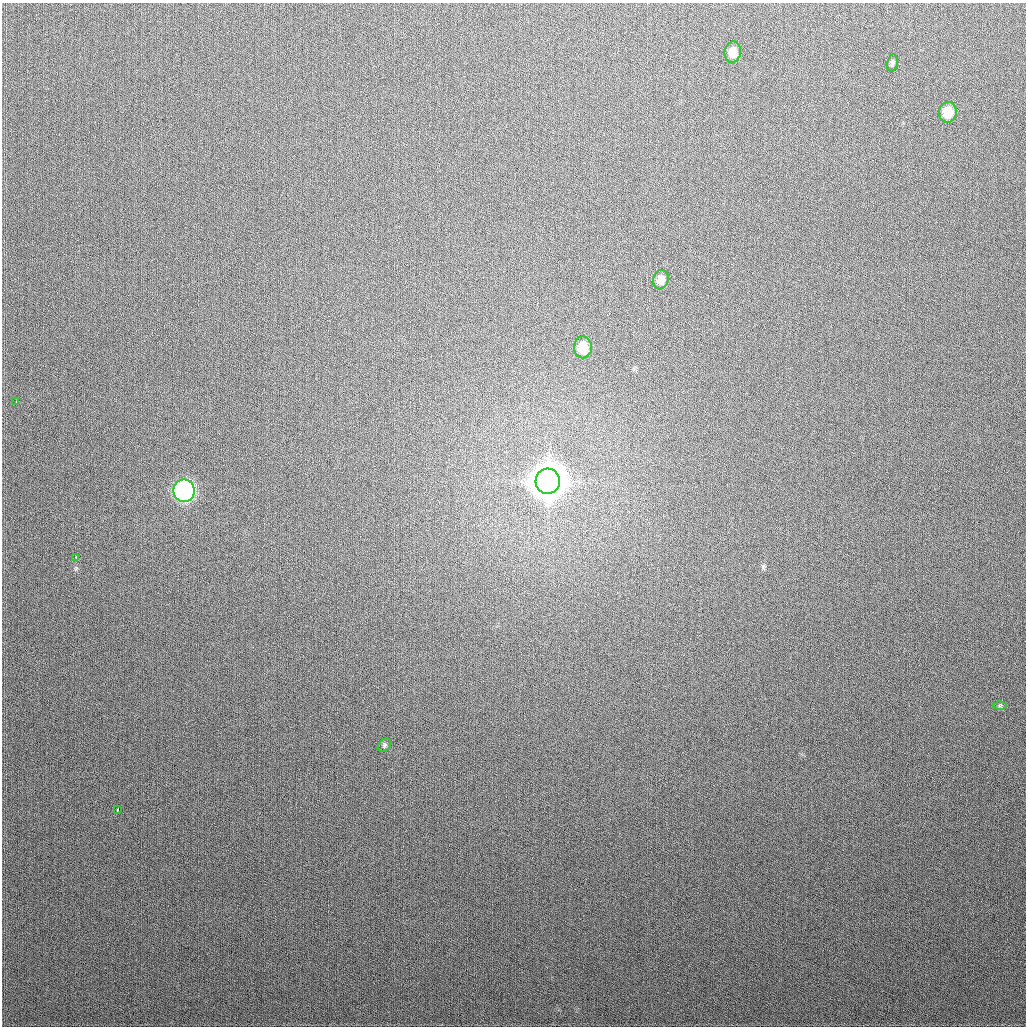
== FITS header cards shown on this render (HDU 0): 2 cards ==
NAXIS1  =                 1024
NAXIS2  =                 1024

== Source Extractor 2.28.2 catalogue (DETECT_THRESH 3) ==
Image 1024 x 1024 px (HDU 0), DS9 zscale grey, 1 PNG px = 1 image px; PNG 1028 x 1028 px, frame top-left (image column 1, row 1024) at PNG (2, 3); each listed source drawn as its Kron ellipse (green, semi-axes under 4 px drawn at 4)
Background 296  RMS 12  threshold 34.8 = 3 sigma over >= 5 px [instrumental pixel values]
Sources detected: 12; all 12 listed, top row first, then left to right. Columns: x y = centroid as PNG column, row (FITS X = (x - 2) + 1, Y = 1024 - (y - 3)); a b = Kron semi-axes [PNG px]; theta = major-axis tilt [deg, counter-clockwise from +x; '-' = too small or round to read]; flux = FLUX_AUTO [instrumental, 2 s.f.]
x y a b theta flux
733 52 11 8 82 8.8e+03
892 63 8 5 76 1.9e+03
948 112 10 9 - 1.5e+04
661 280 10 8 73 5.6e+03
583 347 11 9 -90 1.7e+04
16 401 3 2 - 9.2e+02
548 481 13 12 - 2.5e+06
184 491 11 10 - 2.8e+05
76 558 3 2 - 3.1e+03
1000 705 6 4 1 1.2e+03
384 745 8 5 43 1.5e+03
117 809 3 3 - 4.7e+03